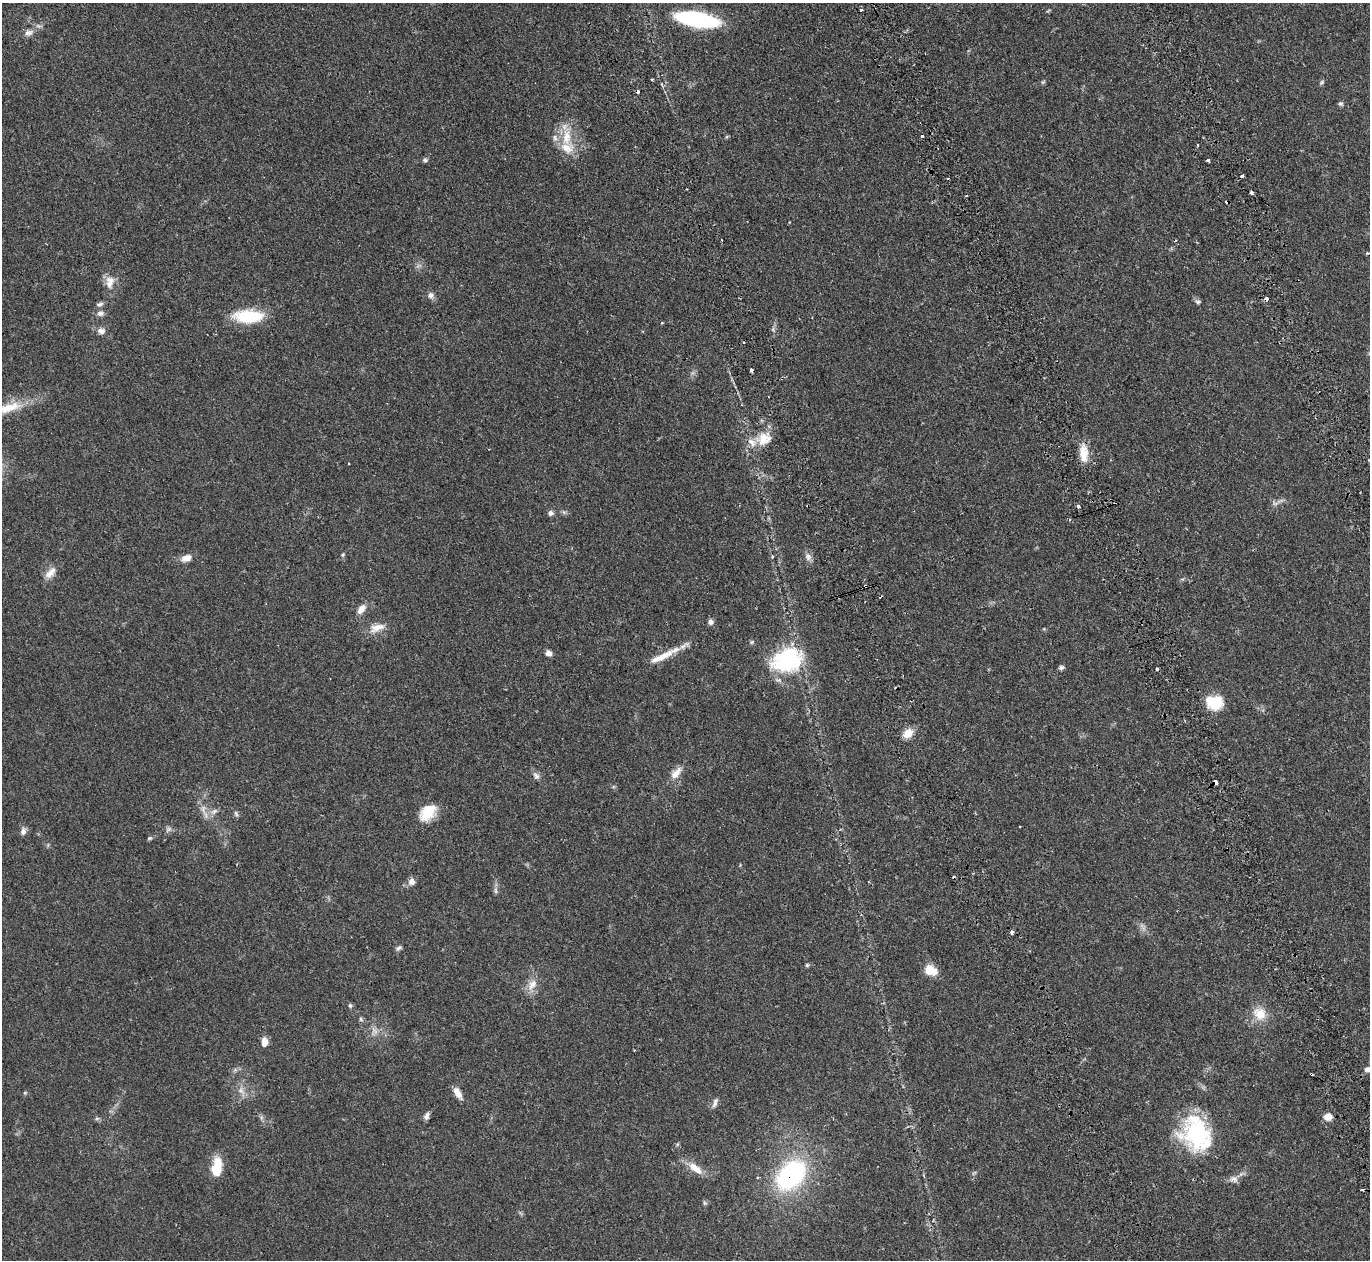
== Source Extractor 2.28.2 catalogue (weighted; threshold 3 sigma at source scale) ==
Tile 6 of 4 x 4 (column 2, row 2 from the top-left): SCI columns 1700-3067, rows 2994-4251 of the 6128 x 6110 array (HDU 1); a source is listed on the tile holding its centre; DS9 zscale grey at full resolution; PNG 1372 x 1262 px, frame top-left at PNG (2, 3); no overlay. Shown black and unused: <1% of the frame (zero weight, under 2 of 3 exposures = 11% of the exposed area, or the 3 px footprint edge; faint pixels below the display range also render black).
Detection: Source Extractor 2.28.2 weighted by HDU 2 'WHT'; one run over the whole footprint, this tile lists its part. Background 0.0542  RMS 0.0047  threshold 0.0211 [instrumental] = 3 sigma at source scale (4.5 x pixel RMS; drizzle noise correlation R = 1.50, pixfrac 1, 0.05/0.05 arcsec/px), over >= 5 px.
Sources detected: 101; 3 too faint to see at this stretch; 8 cosmic-ray / hot-pixel residue — not listed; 4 inside a brighter listed object's ellipse — not listed separately; the other 86 listed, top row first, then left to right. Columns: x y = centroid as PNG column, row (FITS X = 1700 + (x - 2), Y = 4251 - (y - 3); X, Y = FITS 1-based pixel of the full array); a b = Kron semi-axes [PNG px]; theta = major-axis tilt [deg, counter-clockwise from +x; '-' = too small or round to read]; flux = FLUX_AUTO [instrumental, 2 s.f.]
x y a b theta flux
861 10 3 3 - 1.5
697 19 34 10 -10 75
29 33 13 8 16 2.5
652 79 3 2 - 0.97
1043 82 6 5 - 0.66
1322 82 7 4 49 0.81
1341 104 7 6 - 0.94
567 137 32 13 87 12
1198 145 3 3 - 0.73
425 160 6 6 - 0.95
1208 160 4 3 - 1.7
1251 192 3 3 - 2
1367 253 4 4 - 0.62
110 282 18 12 79 4.9
431 295 9 8 - 1.9
1266 299 3 3 - 2.7
1198 302 9 6 -24 1.1
100 304 11 5 16 1.2
101 313 10 8 8 1.8
248 316 33 14 0 20
101 331 10 8 -22 2.5
751 370 4 3 - 1.6
8 408 46 12 17 14
763 439 21 17 15 9
1084 453 25 10 -87 7.5
1369 460 3 2 - 0.47
349 464 3 3 - 0.52
1277 502 21 5 23 2
1078 506 3 3 - 3
550 513 7 6 - 1.6
343 555 6 5 - 0.68
808 557 12 8 -71 2.3
186 558 14 8 17 3.6
50 573 19 10 48 4.2
865 586 3 3 - 0.81
361 609 14 8 52 3.3
711 622 7 7 - 1.5
377 628 24 10 20 5.3
752 642 7 5 22 0.81
548 653 8 6 -45 2.1
662 656 41 8 25 9.1
787 660 37 27 20 42
1061 668 6 5 - 1.1
1157 669 3 3 - 0.72
1215 702 21 17 -8 12
908 733 12 9 38 5.8
676 773 18 9 50 4.7
536 776 11 7 -57 1.9
1215 782 4 4 - 3
214 811 12 7 32 2.6
428 812 21 14 47 11
236 814 8 5 -63 0.99
1020 827 2 2 - 0.35
168 829 10 7 35 1.4
23 831 10 7 81 2
150 838 7 5 15 0.75
412 882 8 8 - 2.7
495 891 9 4 -81 1.1
1012 932 5 4 - 1.2
398 948 9 5 37 1.1
807 965 5 4 - 0.66
931 970 15 11 -25 6.5
532 985 19 11 56 5.1
350 1005 6 5 - 0.74
1260 1014 17 15 -39 8.5
361 1019 7 5 -61 0.78
374 1030 13 6 -52 2.5
265 1042 10 7 87 3.7
1368 1069 9 6 12 1.9
235 1070 7 4 18 0.97
1311 1074 3 2 - 0.45
241 1091 13 9 -53 3.3
25 1093 5 5 - 0.58
458 1093 17 7 -59 3.5
715 1102 14 6 68 1.8
426 1116 10 6 70 1.7
261 1117 7 4 -72 0.98
1328 1117 8 7 - 4.6
97 1118 7 4 1 0.78
1197 1132 42 36 -87 43
217 1167 22 11 80 10
695 1168 23 10 -36 6.2
791 1175 27 18 46 77
1234 1179 11 9 -17 2.4
1362 1190 4 3 - 2.6
705 1203 6 5 - 0.78
Overlapping masked pixels (flux is a lower limit): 5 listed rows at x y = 1266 299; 865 586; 1215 782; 1311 1074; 791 1175
Isophote crosses this tile's border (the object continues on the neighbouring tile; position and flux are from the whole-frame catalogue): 3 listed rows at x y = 8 408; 1369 460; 1368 1069